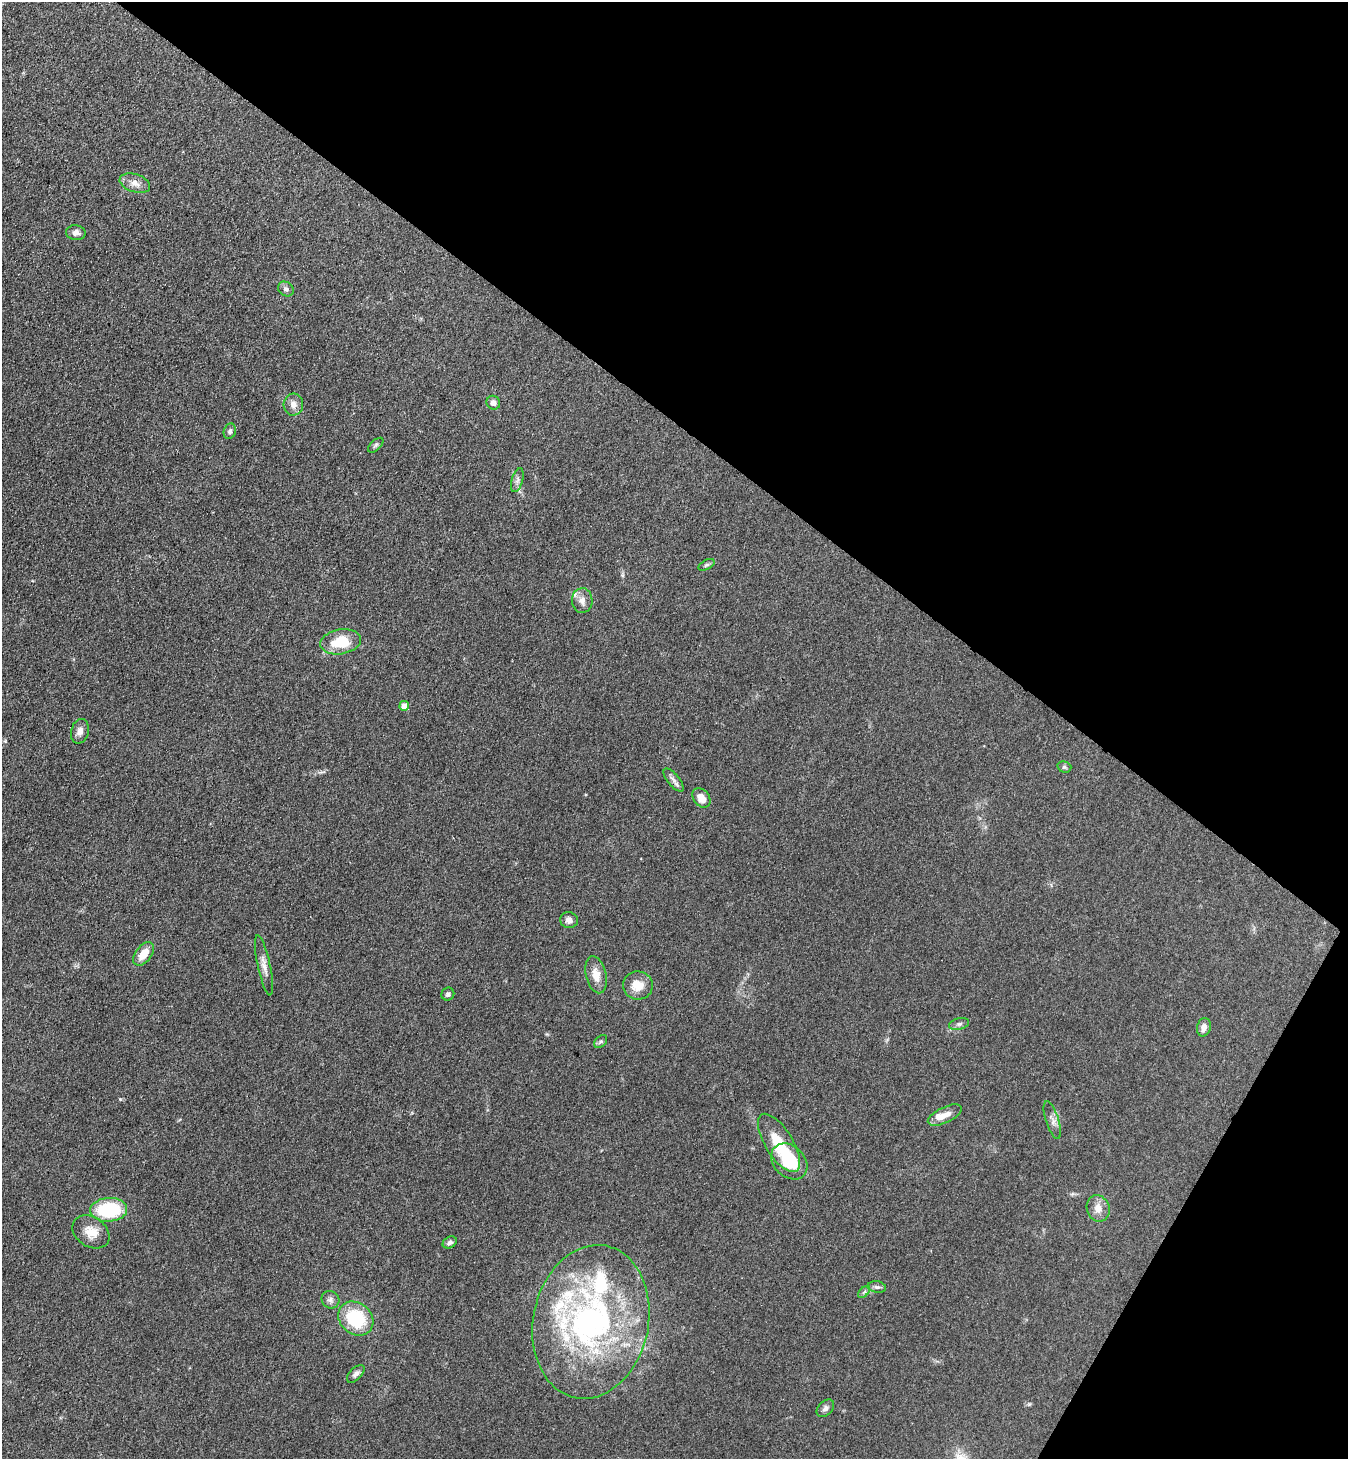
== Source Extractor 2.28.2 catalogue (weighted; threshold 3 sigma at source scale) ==
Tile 8 of 4 x 4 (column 4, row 2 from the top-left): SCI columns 4236-5581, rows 2949-4405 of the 5919 x 5897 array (HDU 1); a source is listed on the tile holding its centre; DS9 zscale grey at full resolution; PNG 1350 x 1461 px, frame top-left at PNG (2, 2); each listed source drawn as its Kron ellipse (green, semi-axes under 4 px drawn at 4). Shown black and unused: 33% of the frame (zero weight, under 3 of 4 exposures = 5% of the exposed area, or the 3 px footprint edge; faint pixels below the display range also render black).
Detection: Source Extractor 2.28.2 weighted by HDU 2 'WHT'; one run over the whole footprint, this tile lists its part. Background 0.141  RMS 0.0079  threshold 0.0354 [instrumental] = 3 sigma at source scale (4.5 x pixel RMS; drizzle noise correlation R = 1.50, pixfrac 1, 0.05/0.05 arcsec/px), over >= 5 px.
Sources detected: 46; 6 inside a brighter listed object's ellipse — not listed separately; the other 40 listed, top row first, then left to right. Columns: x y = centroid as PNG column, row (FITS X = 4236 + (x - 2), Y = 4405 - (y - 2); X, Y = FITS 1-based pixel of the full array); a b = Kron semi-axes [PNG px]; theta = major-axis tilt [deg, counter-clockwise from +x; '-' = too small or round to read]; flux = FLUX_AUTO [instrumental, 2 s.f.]
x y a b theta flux
135 183 16 8 -18 6.2
76 233 10 7 -4 3.7
286 289 8 7 - 2.6
493 403 7 6 - 3.6
293 405 11 10 - 5
230 431 8 6 73 2.1
376 445 9 5 43 1.7
517 480 12 5 73 2.9
706 565 9 4 27 1.6
582 600 12 10 -89 5.7
341 642 20 12 10 25
404 706 5 5 - 7.4
80 731 12 8 76 4.9
1064 767 7 5 -15 1.6
674 780 14 6 -51 3.3
701 798 11 8 -51 8.3
569 920 9 8 - 3.9
144 954 13 8 52 11
264 965 31 6 -78 6.5
596 975 19 10 -77 9.8
638 985 15 14 - 12
448 994 6 6 - 2
959 1024 10 6 15 2.4
1204 1027 9 6 77 4.4
601 1041 7 5 44 1.5
945 1115 18 8 26 7.6
1052 1120 19 6 -72 4.4
779 1143 33 13 -58 28
789 1161 20 15 -44 30
1098 1208 13 11 -71 7.5
109 1210 18 12 4 55
91 1232 20 15 -34 12
450 1242 7 5 29 2.4
877 1287 9 5 -10 2.1
864 1292 7 4 44 1.5
330 1300 9 8 - 3.2
356 1319 19 15 -40 45
591 1322 77 57 78 220
356 1374 11 6 45 2.9
825 1408 10 7 45 3
Unlisted compact peaks at least as high as the median listed source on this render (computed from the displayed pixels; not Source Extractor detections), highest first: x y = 120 1099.